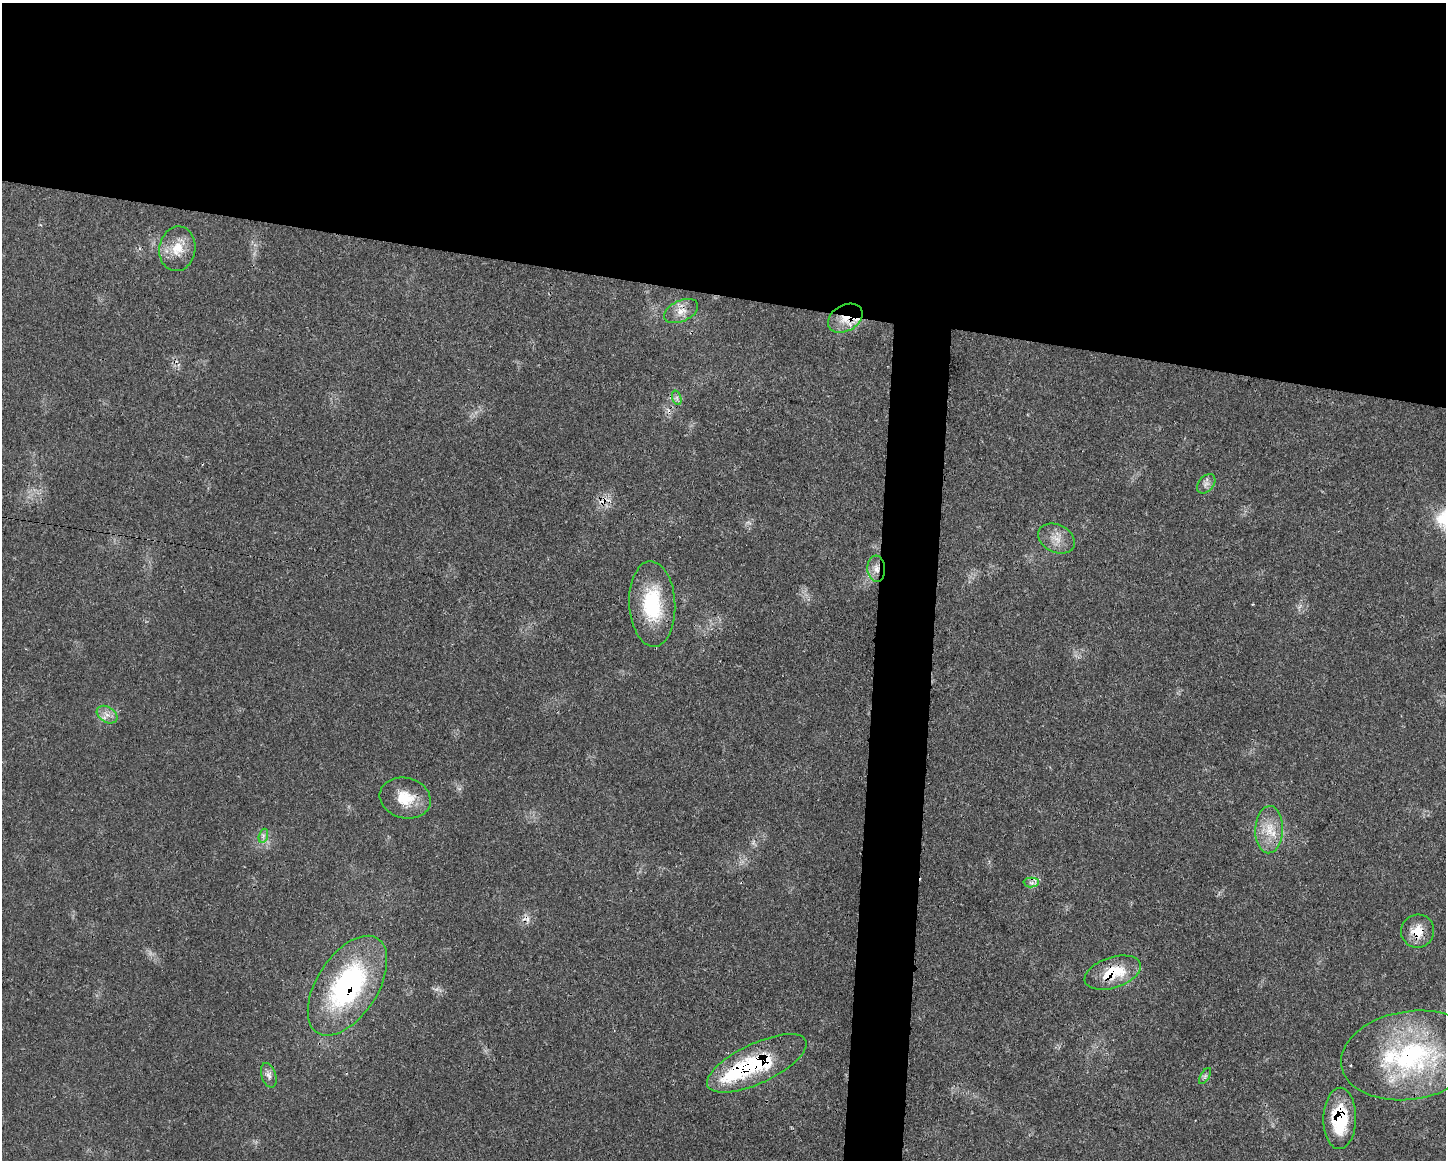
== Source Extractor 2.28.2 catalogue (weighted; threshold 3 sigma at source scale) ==
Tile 2 of 3 x 4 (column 2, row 1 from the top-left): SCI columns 1560-3003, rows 3492-4649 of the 4675 x 4660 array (HDU 1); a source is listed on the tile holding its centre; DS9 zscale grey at full resolution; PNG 1448 x 1162 px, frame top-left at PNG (2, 3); each listed source drawn as its Kron ellipse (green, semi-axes under 4 px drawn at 4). Shown black and unused: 28% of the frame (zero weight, under 3 of 4 exposures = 2% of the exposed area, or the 3 px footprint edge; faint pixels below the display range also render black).
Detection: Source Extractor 2.28.2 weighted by HDU 2 'WHT'; one run over the whole footprint, this tile lists its part. Background 0.0771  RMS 0.0035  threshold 0.0159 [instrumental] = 3 sigma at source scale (4.5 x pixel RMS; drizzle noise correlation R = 1.50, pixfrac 1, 0.05/0.05 arcsec/px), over >= 5 px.
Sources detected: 25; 2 cosmic-ray / hot-pixel residue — neither listed nor drawn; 2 inside a brighter listed object's ellipse — not listed separately; the other 21 listed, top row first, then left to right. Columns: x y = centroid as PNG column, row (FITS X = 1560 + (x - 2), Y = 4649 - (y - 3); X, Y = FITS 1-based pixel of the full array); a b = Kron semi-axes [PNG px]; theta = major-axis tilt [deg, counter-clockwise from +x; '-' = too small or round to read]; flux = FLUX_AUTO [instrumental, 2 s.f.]
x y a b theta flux
177 249 22 18 81 7.8
681 311 18 10 25 3.8
845 318 18 13 30 7.2
677 398 7 4 -72 0.88
1206 484 11 7 50 1.8
1057 539 19 13 -27 4.6
876 569 13 9 -85 3
652 604 43 23 -87 25
107 715 11 7 -32 2.5
405 798 26 20 -15 9.7
1269 830 24 14 87 8.1
263 836 7 4 73 0.92
1031 883 7 5 -1 1.2
1418 931 17 16 - 7.1
1113 973 29 15 18 14
347 986 56 30 57 63
1410 1055 69 44 9 65
757 1063 54 20 25 36
269 1075 12 7 -72 1.8
1205 1076 9 3 59 0.76
1340 1118 30 16 89 21
Overlapping masked pixels (flux is a lower limit): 8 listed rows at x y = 845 318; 876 569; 1418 931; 1113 973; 347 986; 1410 1055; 757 1063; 1340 1118